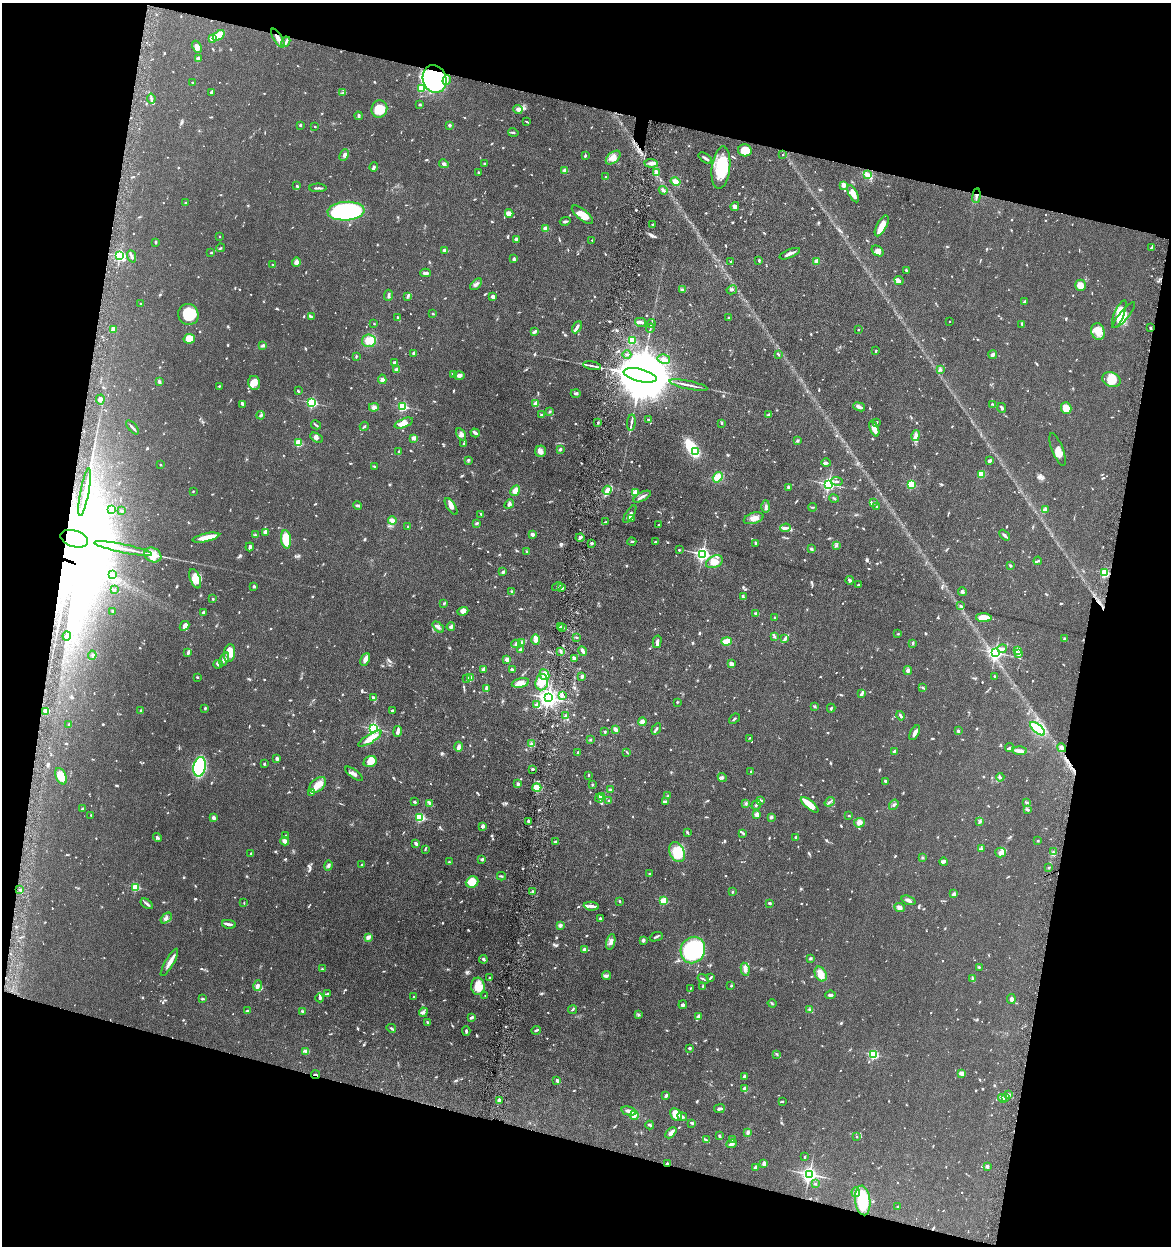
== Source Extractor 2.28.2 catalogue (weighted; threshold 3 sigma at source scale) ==
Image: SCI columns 242-4916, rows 5-4978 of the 5040 x 4982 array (HDU 1 of 3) = the unmasked area's bounding box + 8 px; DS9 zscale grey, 4 x 4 block average (1 PNG px = mean of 4 x 4 image px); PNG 1173 x 1248 px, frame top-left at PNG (2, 3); each listed source drawn as its Kron ellipse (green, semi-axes under 4 px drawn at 4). Shown black and unused: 28% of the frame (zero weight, under 4 of 8 exposures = <1% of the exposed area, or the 3 px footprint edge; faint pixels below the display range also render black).
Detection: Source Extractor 2.28.2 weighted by HDU 2 'WHT'. Background 0.042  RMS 0.0046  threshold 0.0189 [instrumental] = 3 sigma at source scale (4.09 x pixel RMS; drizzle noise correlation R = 1.36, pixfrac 0.8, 0.05/0.05 arcsec/px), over >= 5 px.
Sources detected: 1189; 5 too faint to see at this stretch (4 x 4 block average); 19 inside a brighter object's white glare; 3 cosmic-ray / hot-pixel residue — neither listed nor drawn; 23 coinciding with a brighter row at this scale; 73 inside a brighter listed object's ellipse — not listed separately; of the other 1066, all 500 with FLUX_AUTO >= 2.12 (the completeness limit of this list) listed and drawn (566 fainter detections not listed), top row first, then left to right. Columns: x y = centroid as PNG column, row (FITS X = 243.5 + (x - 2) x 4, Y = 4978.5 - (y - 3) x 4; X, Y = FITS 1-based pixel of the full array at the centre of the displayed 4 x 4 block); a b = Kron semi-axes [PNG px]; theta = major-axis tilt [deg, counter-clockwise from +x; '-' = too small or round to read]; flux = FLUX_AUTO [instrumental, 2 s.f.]
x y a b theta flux
219 35 7 3 37 38
213 38 4 3 - 34
278 38 11 3 -59 15
286 42 5 3 - 5.5
197 47 6 3 -61 15
198 59 2 2 - 32
434 79 14 12 -71 300
447 80 5 2 - 5.1
193 83 3 2 - 4.6
421 88 2 2 - 140
211 92 3 3 - 3
343 93 3 2 - 2.2
151 99 5 2 - 4.8
420 105 3 2 - 2.7
379 109 9 8 - 53
518 109 5 4 - 9.7
358 116 4 2 - 5.7
526 122 3 2 - 2.5
300 125 2 2 - 3.6
449 125 2 2 - 16
315 127 2 2 - 2.3
513 133 5 2 - 3.4
745 150 7 6 - 44
344 155 6 4 67 7.7
585 155 3 2 - 3.2
783 155 2 2 - 3.4
613 158 8 5 42 16
705 158 8 2 -36 5.8
484 163 3 2 - 2.3
651 163 7 3 -5 11
444 164 5 3 - 5.1
374 167 4 3 - 3.8
721 168 21 9 84 110
565 170 2 2 - 34
478 172 3 2 - 3.6
656 172 4 3 - 12
867 174 4 3 - 6.2
606 177 3 2 - 2.8
675 181 5 3 - 18
843 185 3 3 - 16
297 186 3 3 - 4
318 188 9 2 1 5.6
663 190 4 2 - 6.3
853 194 9 4 -62 20
976 196 7 2 82 5.4
186 203 3 2 - 2.2
735 206 4 4 - 7.5
346 211 18 9 4 420
509 213 4 3 - 7.7
582 215 13 5 -40 28
565 221 5 2 - 4
653 225 2 2 - 5
882 226 11 5 62 30
546 229 3 3 - 21
220 236 2 2 - 2.8
516 239 3 2 - 4.8
592 240 2 2 - 2.9
156 242 3 2 - 3.6
1151 247 4 2 - 2.7
220 248 4 2 - 2.4
445 250 3 2 - 8.4
878 251 6 4 -35 9.5
211 253 3 2 - 2.3
790 254 11 2 23 10
120 256 3 2 - 400
131 256 6 2 -69 7.4
514 259 4 3 - 5.1
759 260 3 2 - 3.8
817 261 2 2 - 67
296 262 5 3 - 8.5
731 262 3 2 - 3
272 265 2 2 - 2.7
906 270 3 2 - 3.1
425 273 5 3 - 4.9
899 281 5 3 - 6.6
476 284 7 3 44 6.4
1080 285 6 5 - 27
682 290 3 2 - 5.9
732 290 5 2 - 3.4
389 295 5 3 - 5.9
407 296 2 2 - 2.2
493 297 4 3 - 8.4
1025 301 2 2 - 2.4
140 304 2 2 - 2.2
188 314 10 10 - 75
433 314 3 2 - 2.2
1119 314 15 5 68 38
1124 315 16 4 50 32
311 317 3 2 - 2.4
398 318 3 2 - 5
729 318 2 2 - 3.4
640 322 5 2 - 11
950 322 2 2 - 2.7
374 324 2 2 - 3.2
651 324 4 2 - 2.6
1022 324 4 2 - 3.4
577 327 6 2 61 7.4
650 328 4 2 - 3.6
1150 328 3 2 - 3.5
114 329 4 3 - 11
858 330 2 2 - 3
1098 331 8 6 -69 31
534 332 4 2 - 6.1
189 339 6 5 - 33
632 340 2 2 - 150
369 341 7 6 - 27
262 345 3 2 - 3.2
876 351 2 2 - 3.3
414 354 2 2 - 19
778 354 4 2 - 2.5
627 355 4 2 - 2.5
993 355 4 3 - 5.5
356 356 2 2 - 2.9
664 359 6 4 -12 9.7
395 362 4 3 - 4
592 366 9 2 -11 7.2
940 369 4 3 - 4.5
397 370 3 3 - 8.2
453 374 4 2 - 2.7
459 375 5 3 - 10
640 375 17 6 -14 46000
382 379 5 4 - 8.2
1111 380 9 7 -25 40
159 382 4 2 - 6.7
254 383 7 6 - 20
688 385 19 2 -11 11
219 386 2 2 - 2.6
298 391 3 2 - 2.4
576 393 5 3 - 4.7
100 399 5 4 - 6.8
312 403 2 2 - 380
536 403 2 2 - 57
993 404 3 2 - 2.3
243 405 4 2 - 3.3
403 406 2 2 - 290
374 407 5 4 - 7.1
859 407 6 3 -20 9.5
1002 408 5 2 - 4.8
1066 408 6 5 - 41
550 411 3 2 - 2.8
769 414 4 2 - 6.1
261 415 4 2 - 3.1
541 415 2 2 - 3
648 419 2 2 - 4.8
598 422 3 2 - 2.2
876 422 3 2 - 3.4
404 423 10 4 21 23
631 423 8 2 83 5.7
722 423 3 2 - 2.8
316 425 5 2 - 2.6
364 426 4 2 - 3
132 427 8 2 -48 5.5
874 429 8 3 -68 26
475 433 4 2 - 11
461 434 6 4 -59 8.1
916 436 5 4 - 10
316 438 7 3 -30 8.4
414 438 4 3 - 6.2
797 440 3 2 - 3.1
298 443 2 2 - 150
464 444 3 2 - 3.2
560 449 3 3 - 3.9
1058 449 17 5 -69 20
541 451 5 5 - 9.9
399 452 3 2 - 3.6
695 452 2 2 - 150
468 460 3 2 - 2.6
990 461 4 2 - 4.8
826 463 5 2 - 3.2
160 465 2 2 - 2.3
374 466 3 2 - 3.5
981 474 3 3 - 57
718 477 5 4 - 28
836 481 6 2 -7 4.5
829 484 2 2 - 660
911 485 2 2 - 200
788 487 3 2 - 4.1
607 490 4 4 - 8.7
193 491 2 2 - 2.1
515 491 5 4 - 13
85 492 24 2 79 18
635 493 2 2 - 120
642 497 10 2 28 8.1
834 498 5 2 - 3.3
874 503 3 2 - 2.6
509 504 5 2 - 4.5
357 505 4 2 - 5.9
451 506 9 4 -57 13
877 506 2 2 - 3.7
766 507 6 3 90 6.3
813 507 4 2 - 2.6
112 509 3 2 - 2.4
1046 510 4 3 - 5.9
121 511 2 2 - 3.1
481 514 3 2 - 2.5
630 514 10 3 59 8.1
754 518 10 5 17 17
631 519 3 2 - 2.6
392 520 4 3 - 12
606 522 3 2 - 2.9
477 523 3 2 - 4.1
658 525 3 2 - 2.3
408 526 2 2 - 4.3
785 528 5 2 - 5.9
265 532 4 4 - 6.9
533 534 4 3 - 7.6
255 535 3 2 - 2.9
1005 535 6 2 -46 5.9
206 538 13 3 12 40
580 538 4 2 - 4.2
74 539 14 8 -17 57000
286 539 9 5 -82 63
632 542 4 2 - 3.1
656 542 3 2 - 2.1
592 543 2 2 - 18
756 543 3 2 - 3.2
836 545 4 2 - 3.1
250 547 4 2 - 6.7
123 548 29 2 -11 28
811 549 4 3 - 3.4
679 550 2 2 - 2.9
527 552 3 2 - 5.1
703 554 2 2 - 830
153 555 9 7 -30 37
1038 561 4 2 - 3.4
714 562 9 5 25 24
1010 566 3 2 - 3.3
503 572 4 2 - 5.8
1105 573 2 2 - 270
112 575 3 2 - 4.2
195 579 10 5 -68 27
850 580 4 3 - 4.4
859 585 4 2 - 3.5
254 586 2 2 - 17
557 586 5 2 - 2.8
562 588 2 2 - 6.8
114 590 3 2 - 3.2
512 591 3 2 - 3.4
962 592 4 3 - 4.1
743 597 4 2 - 5.4
213 599 2 2 - 3.4
444 603 2 2 - 3.1
961 606 3 2 - 3
112 611 3 2 - 2.7
463 611 5 4 - 9
204 612 4 2 - 6.8
756 613 3 3 - 5.6
775 618 2 2 - 2.1
984 618 8 4 -3 42
184 626 5 4 - 11
451 626 4 3 - 5.9
438 627 7 2 -42 5.7
560 627 2 2 - 9
563 628 3 2 - 5.2
898 634 2 2 - 2.3
67 636 4 3 - 18
775 636 3 2 - 2.7
577 638 2 2 - 2.2
1064 638 3 2 - 2.2
785 639 4 3 - 4.5
536 640 5 3 - 17
726 641 5 3 - 34
522 642 2 2 - 2.6
657 642 6 2 76 8.1
913 643 3 2 - 3.4
516 644 4 3 - 5
520 649 3 2 - 3.5
1002 649 4 3 - 7.9
1017 650 2 2 - 2.2
583 651 5 2 - 11
561 652 4 2 - 3.3
188 653 4 2 - 6.8
230 653 9 5 82 27
995 653 2 2 - 700
1018 654 4 3 - 8
92 655 4 2 - 4
574 658 3 3 - 5.6
224 659 7 3 66 9.5
365 659 7 3 65 11
507 659 3 2 - 15
218 664 5 3 - 6.1
731 664 3 3 - 12
483 669 4 3 - 5.1
512 669 3 3 - 2.6
908 671 4 3 - 5.1
544 675 5 4 - 15
582 676 2 2 - 23
994 676 2 2 - 6.9
197 677 2 2 - 3.2
470 678 4 3 - 20
467 679 3 3 - 2.5
542 682 8 6 83 35
520 683 9 4 13 14
922 687 3 2 - 3
486 689 4 2 - 7
862 693 4 2 - 10
562 695 3 2 - 4
373 697 4 2 - 5.8
548 698 3 3 - 1200
677 702 2 2 - 4.6
537 705 3 3 - 5.8
814 706 3 2 - 3
205 708 2 2 - 3.5
831 708 4 2 - 2.7
46 711 3 2 - 5.6
141 711 4 2 - 3.2
393 711 3 2 - 6.9
566 715 3 2 - 3.9
900 716 5 2 - 5.5
734 719 6 2 41 3
642 722 4 4 - 10
68 724 3 3 - 2.9
373 728 2 2 - 510
616 729 4 2 - 9.9
656 729 6 2 56 4.3
1038 729 9 4 -39 82
398 731 5 2 - 14
958 731 3 2 - 3.9
605 732 2 2 - 2.8
915 733 8 2 61 12
750 738 3 2 - 2.4
370 739 13 3 32 39
590 740 2 2 - 2.3
531 744 3 2 - 3.7
458 747 5 4 - 6.9
1009 747 5 2 - 3.7
1062 748 5 3 - 8.2
894 751 3 2 - 3.5
1019 751 7 3 -1 15
627 752 4 2 - 2.5
578 753 4 2 - 5.5
277 758 3 2 - 6.5
370 762 7 5 22 27
264 764 3 2 - 2.5
199 767 10 6 79 320
533 769 3 2 - 3.4
751 772 3 2 - 3.4
354 774 10 3 -36 8.9
589 775 2 2 - 2.5
61 776 8 5 -65 37
1000 777 4 2 - 3.4
722 778 5 3 - 3.9
886 781 2 2 - 7
518 784 2 2 - 22
318 785 10 6 41 24
592 785 2 2 - 2.9
537 788 4 4 - 42
610 790 3 3 - 4.1
312 792 4 2 - 2.9
602 796 3 2 - 2.9
668 796 3 2 - 2.8
599 798 4 2 - 3
761 800 4 2 - 2.8
609 801 4 3 - 3.5
666 801 4 2 - 3.5
414 802 3 2 - 4.2
830 802 5 2 - 5
746 803 3 3 - 3.4
1027 803 3 3 - 3.3
430 804 4 2 - 3.7
756 805 5 2 - 5
810 805 11 4 -39 39
894 805 6 3 56 4.8
83 809 3 2 - 7.2
1027 810 3 2 - 2.9
91 815 2 2 - 2.1
757 815 2 2 - 53
849 816 2 2 - 2.3
420 817 2 2 - 240
771 817 3 3 - 5.3
213 818 2 2 - 24
529 821 3 3 - 5.2
980 821 3 3 - 3.4
859 823 5 5 - 13
482 826 4 3 - 6.1
687 832 3 2 - 4.7
743 833 4 2 - 2.8
286 836 3 2 - 2.6
157 837 5 2 - 4.8
796 837 3 3 - 4
285 841 4 3 - 13
555 841 3 2 - 3.4
1038 841 2 2 - 2.9
416 843 4 2 - 5.6
981 848 2 2 - 3.4
425 849 4 2 - 2.3
677 852 10 7 -64 55
1000 852 5 5 - 11
1053 852 2 2 - 2.1
251 853 2 2 - 2.3
922 858 3 2 - 2.8
482 859 3 2 - 4.2
449 862 3 2 - 2.2
944 862 4 3 - 7.9
328 865 5 3 - 4.8
362 865 2 2 - 4.2
1049 867 2 2 - 2.1
649 874 2 2 - 2.3
501 876 4 2 - 3.2
472 882 6 5 - 33
136 887 2 2 - 180
20 890 2 2 - 4.1
532 891 2 2 - 3.1
733 892 2 2 - 3
954 894 4 3 - 5.4
909 900 7 3 -20 7.4
619 901 3 2 - 2.2
664 901 2 2 - 130
244 903 3 2 - 2.3
769 903 4 2 - 3.5
147 904 7 2 -34 5.7
591 906 8 3 -6 9.5
899 907 5 4 - 10
166 918 6 3 40 6.2
600 919 3 2 - 4.8
229 924 7 2 -11 8.4
560 925 2 2 - 13
368 937 4 3 - 8.9
656 937 7 2 23 4.3
643 940 2 2 - 22
611 942 8 3 75 9.2
585 950 4 3 - 11
693 950 13 12 - 300
810 958 3 3 - 3.1
483 959 4 3 - 4.5
169 962 15 3 60 17
979 967 2 2 - 2.8
322 969 3 2 - 2.3
745 969 7 4 -80 10
821 974 8 5 -64 24
606 976 4 3 - 4.7
490 977 3 2 - 3.5
711 977 4 2 - 3.3
972 978 4 3 - 3.6
703 979 6 2 -30 3.5
258 986 5 4 - 7.4
478 986 9 7 -84 26
703 986 2 2 - 4.1
731 986 2 2 - 2.7
690 988 2 2 - 3.1
328 994 3 2 - 2.6
485 995 2 2 - 2.2
830 995 5 2 - 6.9
414 997 2 2 - 2.4
320 998 4 2 - 9
202 999 3 2 - 3.4
1011 999 5 3 - 6.4
772 1003 4 2 - 2.5
683 1005 4 3 - 7.3
573 1009 4 2 - 2.8
810 1009 3 2 - 2.5
247 1011 4 2 - 3.1
302 1011 4 2 - 3.7
423 1012 5 4 - 5.8
638 1015 4 3 - 3.7
472 1017 4 2 - 4.9
698 1017 2 2 - 40
427 1022 3 2 - 3.9
391 1028 5 2 - 3.6
536 1030 4 2 - 5.7
466 1031 5 2 - 4.1
690 1048 3 2 - 4.4
306 1051 3 3 - 7.6
777 1054 4 2 - 3.3
874 1055 3 2 - 320
962 1073 4 3 - 11
315 1075 4 2 - 4.2
744 1077 3 2 - 7.4
557 1080 3 3 - 5.4
744 1088 4 3 - 5.8
1009 1095 2 2 - 5.4
666 1096 4 2 - 6.5
1003 1098 5 2 - 7.5
1005 1098 3 2 - 2.4
499 1100 3 3 - 7.6
783 1101 3 2 - 2.5
719 1109 5 3 - 7
629 1111 7 4 -13 9.6
634 1115 4 4 - 9
676 1115 7 5 -53 35
682 1117 5 3 - 5.8
692 1123 4 2 - 3.6
650 1125 4 2 - 4.1
747 1132 4 3 - 5.5
671 1133 6 2 45 14
719 1136 4 2 - 2.4
857 1137 2 2 - 3.6
732 1139 3 2 - 6.3
706 1140 3 3 - 3.5
732 1144 5 3 - 8.9
805 1157 2 2 - 2.8
667 1163 2 2 - 2.3
764 1163 3 2 - 10
987 1166 2 2 - 20
755 1167 4 2 - 5.9
809 1174 2 2 - 990
815 1184 3 2 - 2.7
856 1192 5 3 - 5.4
863 1200 15 7 -84 110
898 1207 2 2 - 5.7
Overlapping masked pixels (flux is a lower limit): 6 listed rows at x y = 278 38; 434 79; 976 196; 74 539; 315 1075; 667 1163
Diffuse or blended objects may show on this block-average render without a row.